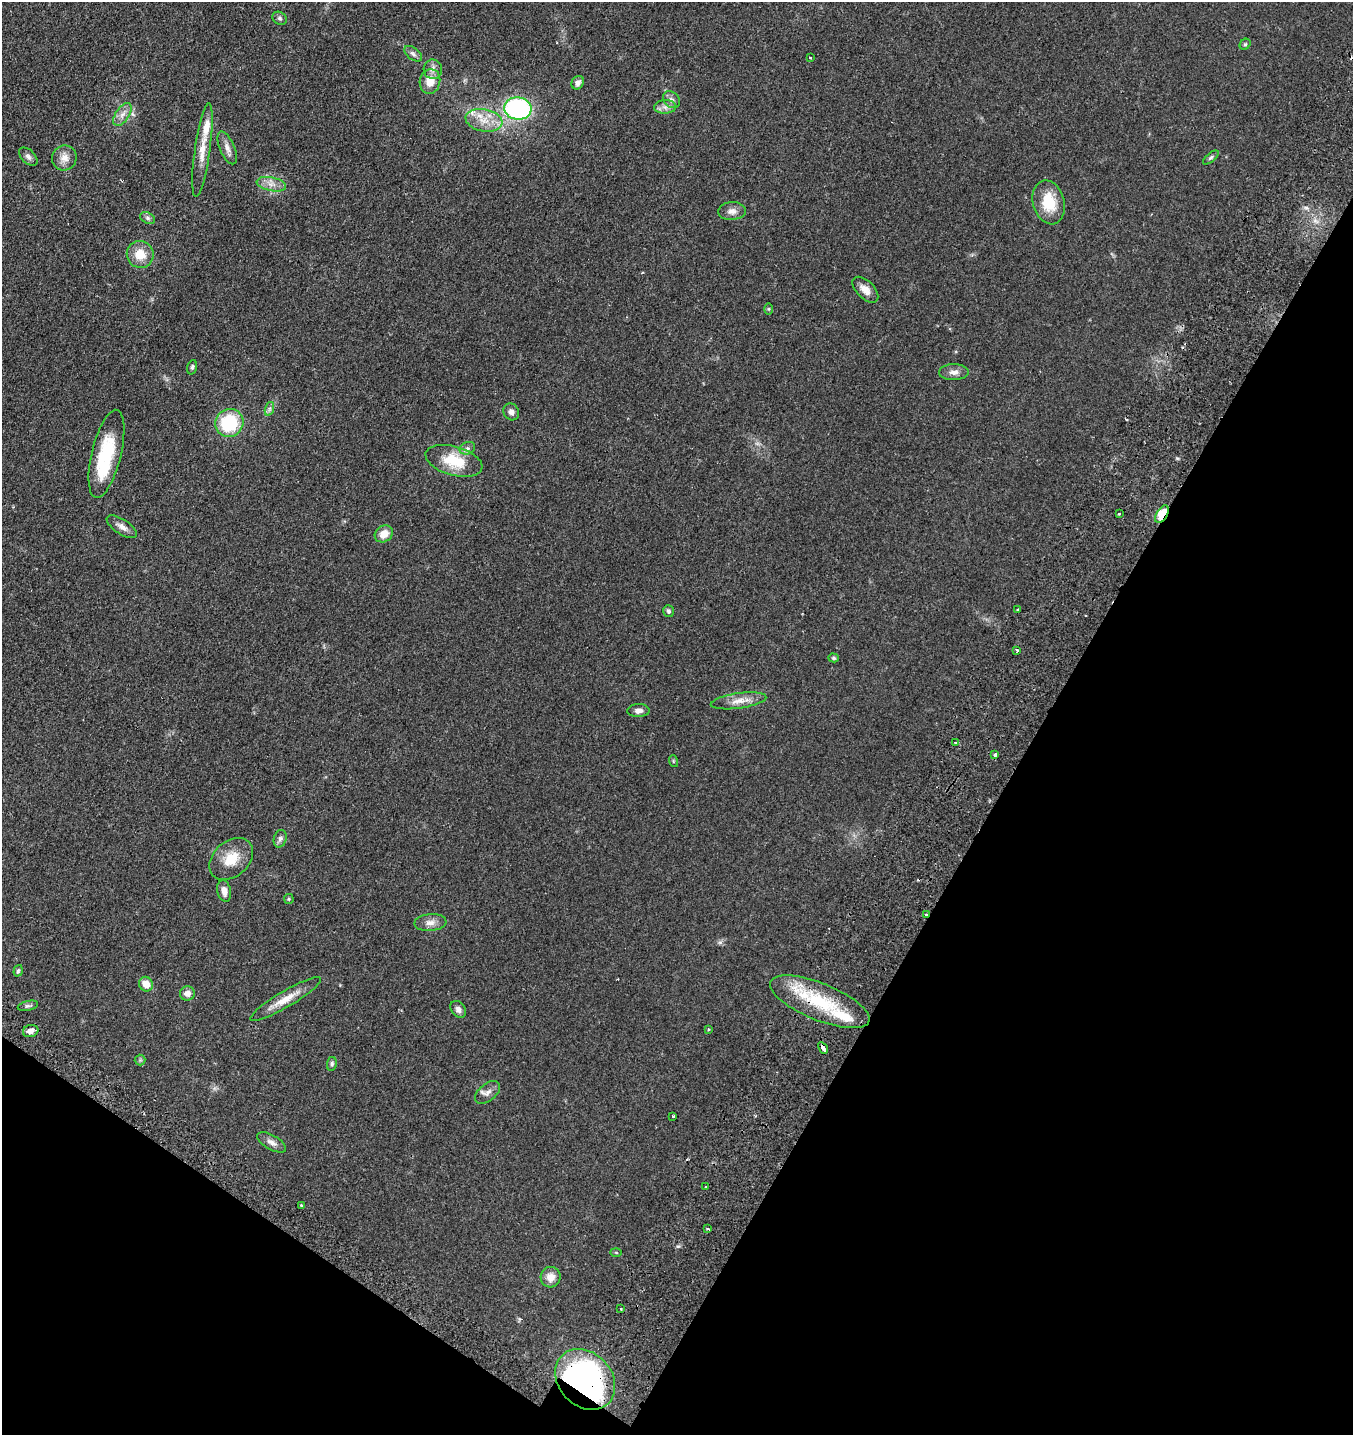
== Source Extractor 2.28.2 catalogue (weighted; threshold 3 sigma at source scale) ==
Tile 15 of 4 x 4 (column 3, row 4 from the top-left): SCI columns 3101-4451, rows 160-1592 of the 6106 x 6096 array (HDU 1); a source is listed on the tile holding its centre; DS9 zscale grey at full resolution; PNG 1355 x 1437 px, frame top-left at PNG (2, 2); each listed source drawn as its Kron ellipse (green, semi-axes under 4 px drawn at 4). Shown black and unused: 29% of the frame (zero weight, under 2 of 3 exposures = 8% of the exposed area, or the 3 px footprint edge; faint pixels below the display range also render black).
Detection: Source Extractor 2.28.2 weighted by HDU 2 'WHT'; one run over the whole footprint, this tile lists its part. Background 0.0784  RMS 0.0077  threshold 0.0348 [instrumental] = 3 sigma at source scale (4.5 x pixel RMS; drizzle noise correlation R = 1.50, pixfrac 1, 0.05/0.05 arcsec/px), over >= 5 px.
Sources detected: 79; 4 cosmic-ray / hot-pixel residue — neither listed nor drawn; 2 inside a brighter listed object's ellipse — not listed separately; the other 73 listed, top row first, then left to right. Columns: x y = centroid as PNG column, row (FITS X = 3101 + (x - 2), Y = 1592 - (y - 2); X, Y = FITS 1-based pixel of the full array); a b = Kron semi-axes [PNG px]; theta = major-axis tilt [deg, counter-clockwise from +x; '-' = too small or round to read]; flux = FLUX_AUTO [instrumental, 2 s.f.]
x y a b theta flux
279 18 8 6 -32 1.7
1245 44 6 5 - 1.2
413 54 10 6 -37 2.1
810 58 3 3 - 0.99
433 69 10 9 - 3.6
430 81 12 10 76 10
578 83 7 6 - 2.9
671 100 9 7 -44 2.7
665 107 11 7 3 3.7
518 109 14 11 -7 100
122 114 13 7 56 4.4
484 120 19 11 -11 12
227 148 17 7 -67 4.3
202 150 47 7 82 12
28 157 11 6 -45 2.6
1211 157 9 4 39 1.5
64 158 12 12 - 6
271 184 15 7 -12 5.2
1049 202 22 15 -75 21
732 211 14 9 5 4.6
147 218 8 5 -28 1.7
140 254 14 13 - 13
865 290 16 9 -45 6.7
769 309 6 4 90 0.9
192 367 7 4 75 1.5
954 372 15 8 2 4.2
269 409 7 4 72 1.6
511 412 9 7 -63 3.1
229 423 14 13 - 41
467 448 8 6 20 2.2
106 454 45 14 76 43
454 461 29 14 -16 25
1119 514 3 3 - 3.7
1162 514 10 5 60 30
122 527 17 7 -33 4.3
384 534 10 8 35 7.9
1018 610 3 3 - 2.1
668 611 6 5 - 1.8
1017 650 3 3 - 1.2
834 658 5 4 - 1.1
739 701 28 7 8 8.2
638 711 11 6 2 3.3
955 743 4 3 - 0.93
995 755 4 3 - 1.9
673 761 6 4 -72 0.91
280 839 9 6 75 2.2
231 859 25 17 41 17
224 891 11 7 -78 5.1
289 899 5 4 - 0.81
926 915 3 3 - 1.5
430 923 16 8 4 5
18 971 6 4 71 1.2
146 984 7 6 - 8.9
187 993 7 7 - 4.4
286 999 41 8 31 12
820 1002 53 18 -22 48
28 1006 10 5 12 1.6
458 1009 9 7 -52 3.1
708 1029 4 3 - 0.62
31 1031 8 6 16 3.7
823 1048 6 3 -61 3.8
140 1060 5 5 - 1
332 1064 7 5 82 1.4
487 1092 14 8 39 4.2
673 1116 3 3 - 2.1
272 1142 16 7 -29 3.9
706 1187 3 3 - 1.5
301 1205 3 3 - 1
707 1229 3 3 - 1.5
616 1252 5 3 - 0.69
551 1277 10 10 - 7.4
621 1309 2 2 - 0.72
585 1379 33 26 -47 160
Overlapping masked pixels (flux is a lower limit): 5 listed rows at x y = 1162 514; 926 915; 820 1002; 823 1048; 585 1379